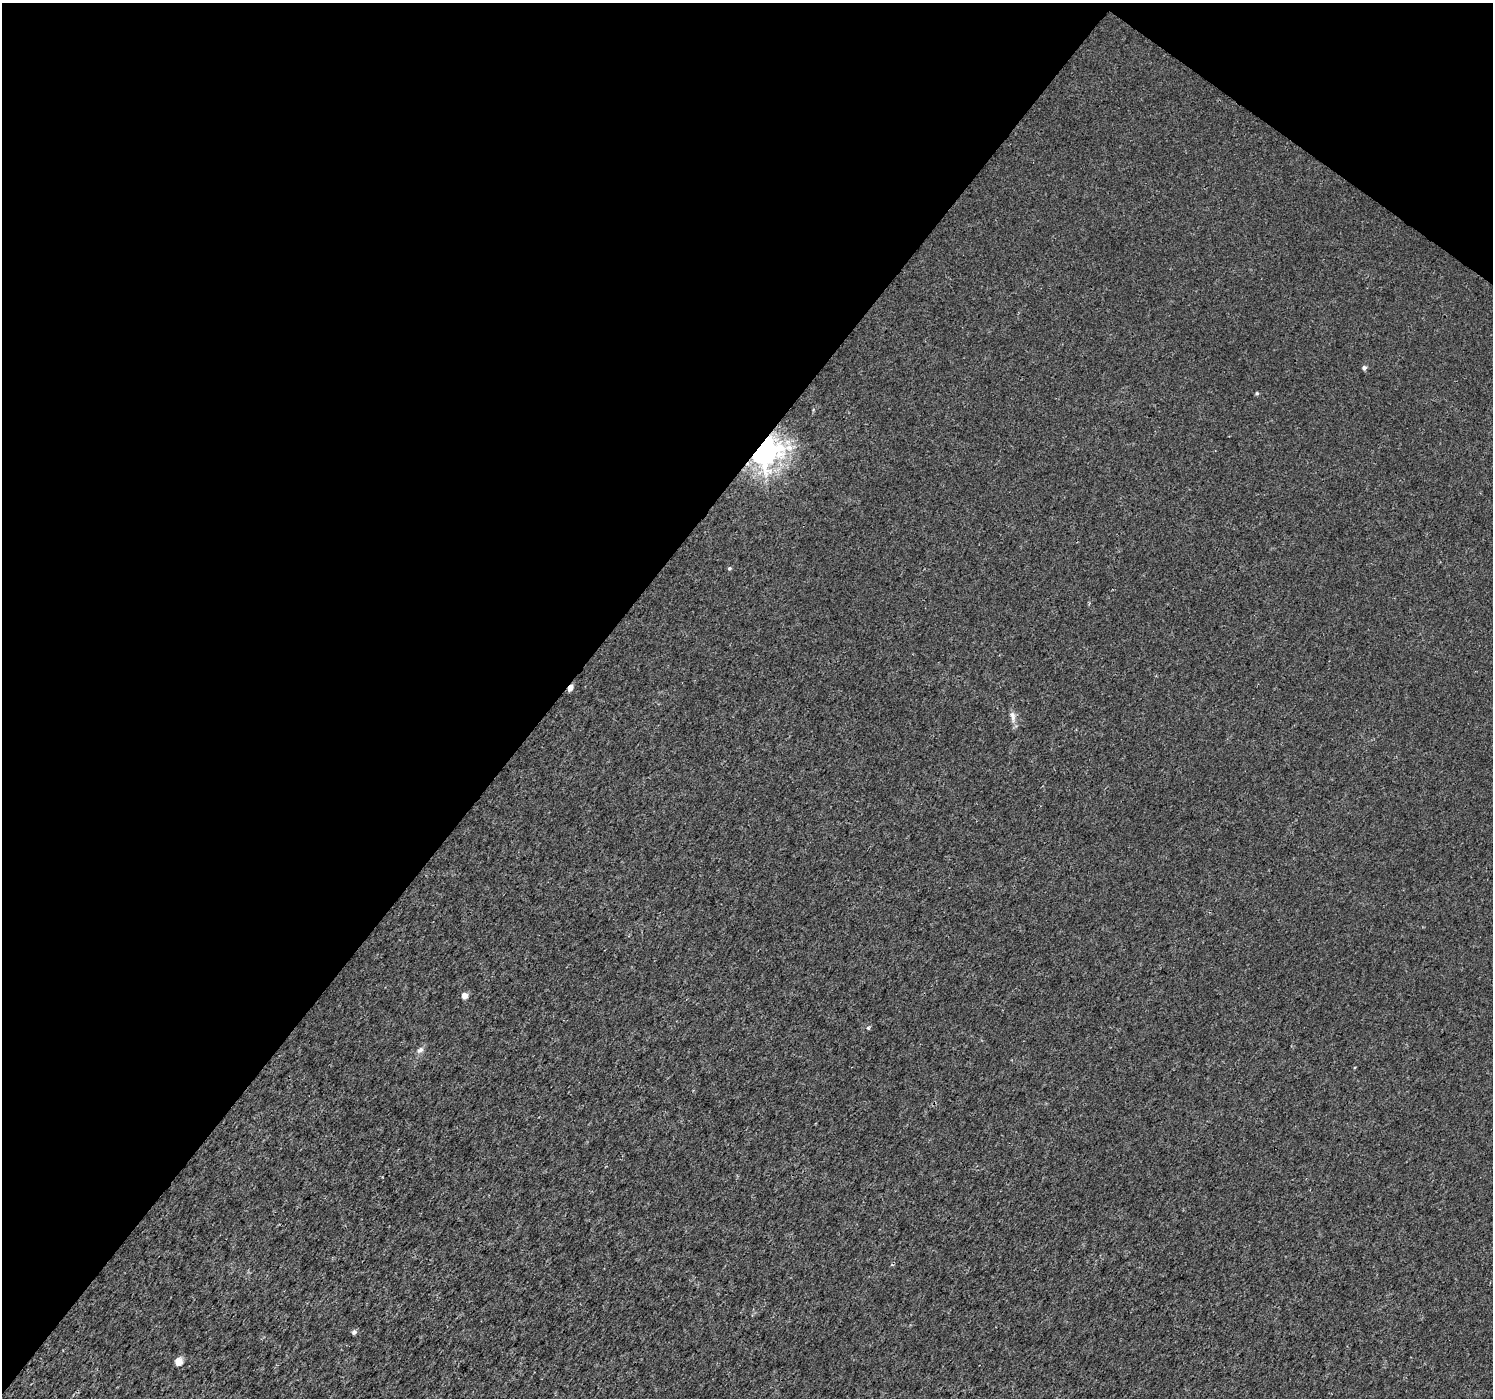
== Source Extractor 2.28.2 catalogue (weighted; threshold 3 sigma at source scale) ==
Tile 2 of 4 x 4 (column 2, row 1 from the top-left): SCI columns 1498-2988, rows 4435-5830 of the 5970 x 6010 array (HDU 1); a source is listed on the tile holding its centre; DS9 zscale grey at full resolution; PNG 1495 x 1400 px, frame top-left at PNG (2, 3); no overlay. Shown black and unused: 40% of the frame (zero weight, under 3 of 4 exposures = <1% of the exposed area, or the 3 px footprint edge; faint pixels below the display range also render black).
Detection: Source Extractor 2.28.2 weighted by HDU 2 'WHT'; one run over the whole footprint, this tile lists its part. Background 0.00228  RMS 0.0023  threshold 0.0103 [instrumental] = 3 sigma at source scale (4.5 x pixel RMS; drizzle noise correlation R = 1.50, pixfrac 1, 0.0396/0.0396 arcsec/px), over >= 5 px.
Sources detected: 12; all 12 listed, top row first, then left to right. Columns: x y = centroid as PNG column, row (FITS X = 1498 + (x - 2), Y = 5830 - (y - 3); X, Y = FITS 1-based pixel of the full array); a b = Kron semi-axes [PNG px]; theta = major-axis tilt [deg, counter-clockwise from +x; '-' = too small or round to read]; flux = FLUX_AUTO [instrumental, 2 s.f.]
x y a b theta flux
1364 368 5 5 - 0.65
1257 393 5 4 - 0.32
789 448 11 9 -1 2
763 450 8 8 - 320
729 568 5 4 - 0.34
570 688 6 4 52 1.7
1013 716 17 7 -82 1.3
465 995 5 4 - 2.4
868 1028 5 4 - 0.34
420 1050 10 6 39 0.88
354 1332 5 5 - 0.77
178 1361 5 5 - 4.3
Overlapping masked pixels (flux is a lower limit): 2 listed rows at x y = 763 450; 570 688